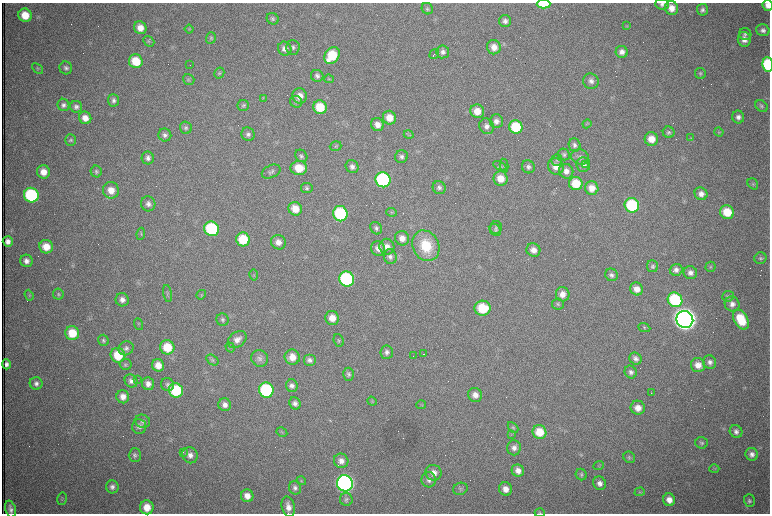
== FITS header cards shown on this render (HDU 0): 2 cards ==
NAXIS1  =                 1536 /fastest changing axis
NAXIS2  =                 1023 /next to fastest changing axis

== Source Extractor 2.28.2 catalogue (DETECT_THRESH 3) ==
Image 1536 x 1023 px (HDU 0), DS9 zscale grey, zoomed out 1/2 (1 PNG px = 2 x 2 image px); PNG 772 x 516 px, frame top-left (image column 1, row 1022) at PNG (2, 3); each listed source drawn as its Kron ellipse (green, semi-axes under 4 px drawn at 4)
Background 1010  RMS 16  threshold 46.6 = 3 sigma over >= 5 px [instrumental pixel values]
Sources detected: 285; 68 cannot appear on this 1/2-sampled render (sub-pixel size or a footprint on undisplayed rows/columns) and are neither listed nor drawn; the other 217 listed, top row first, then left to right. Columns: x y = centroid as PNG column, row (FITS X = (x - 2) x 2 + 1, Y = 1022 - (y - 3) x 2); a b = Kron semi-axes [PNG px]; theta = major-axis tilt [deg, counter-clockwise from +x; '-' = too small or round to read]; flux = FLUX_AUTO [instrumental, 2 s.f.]
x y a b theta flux
544 4 7 4 0 1.2e+05
662 4 7 5 -2 1.0e+04
768 5 6 5 - 2.3e+04
672 8 7 6 - 3.4e+04
427 9 6 5 - 6.2e+03
703 10 6 5 - 9.5e+03
25 15 7 6 - 6.6e+04
273 19 6 5 - 7.2e+03
505 21 6 6 - 1.2e+04
627 26 4 2 - 2.6e+03
140 28 6 6 - 3.1e+04
189 29 4 2 - 3.0e+03
763 30 7 6 - 1.2e+04
745 34 6 6 - 9.3e+03
211 38 6 5 - 6.1e+03
744 39 7 6 - 2.2e+04
149 41 6 4 -40 5.0e+03
293 47 7 7 - 1.1e+04
494 47 7 7 - 3.0e+04
285 49 7 6 - 1.9e+04
443 52 6 6 - 1.3e+04
622 52 6 6 - 1.7e+04
434 54 5 1 - 5.8e+03
332 55 9 7 53 1.3e+05
136 61 7 6 - 8.9e+04
190 65 2 1 - 9.9e+04
768 65 7 5 -85 2.1e+05
38 68 6 3 -42 4.3e+03
66 68 6 6 - 1.0e+04
219 73 6 5 - 5.5e+03
700 73 5 5 - 5.2e+03
317 76 6 6 - 1.0e+04
329 79 5 3 - 3.4e+03
189 80 6 5 - 5.4e+03
591 81 8 7 - 1.5e+04
300 96 7 7 - 3.4e+04
263 98 4 2 - 2.4e+03
114 100 6 5 - 1.0e+04
296 102 6 5 - 7.0e+03
63 105 6 6 - 1.2e+04
243 105 6 5 - 6.3e+03
761 106 7 5 -43 7.2e+03
76 107 6 5 - 1.1e+04
320 107 7 6 - 9.3e+04
477 111 7 6 - 4.3e+04
738 117 6 6 - 1.2e+04
85 118 6 6 - 2.9e+04
389 118 7 6 - 4.3e+04
496 121 7 6 - 1.7e+04
587 124 5 3 - 3.0e+03
377 125 7 6 - 2.3e+04
487 126 8 7 - 1.7e+04
516 127 7 6 - 1.3e+05
186 128 6 6 - 8.0e+03
669 132 6 5 - 7.3e+03
719 132 5 3 - 3.1e+03
248 134 7 6 - 1.0e+04
409 134 5 4 - 3.8e+03
165 135 6 6 - 1.1e+04
690 138 3 2 - 1.8e+03
651 139 7 6 - 4.4e+04
71 140 5 5 - 6.1e+03
575 145 7 6 - 1.0e+04
336 146 6 5 - 5.1e+03
564 155 6 5 - 6.6e+03
301 156 7 5 -49 7.9e+03
401 157 6 6 - 1.1e+04
580 157 9 7 -21 1.3e+04
148 158 6 6 - 1.2e+04
557 160 6 5 - 6.8e+03
504 165 7 3 -78 4.6e+03
583 165 7 7 - 1.6e+04
585 165 2 2 - 2.8e+03
500 166 7 3 -27 6.5e+03
556 166 8 7 - 3.4e+04
352 167 7 6 - 1.4e+04
528 167 7 6 - 1.0e+04
299 168 8 7 - 7.2e+04
566 171 7 7 - 2.0e+04
43 172 7 6 - 3.7e+04
96 172 6 5 - 6.9e+03
271 172 10 6 26 1.0e+04
501 179 7 7 - 4.4e+04
383 180 8 7 - 4.9e+05
576 184 7 6 - 8.4e+04
753 184 6 5 - 5.9e+03
307 188 6 5 - 6.8e+03
439 188 7 6 - 1.0e+04
592 188 7 6 - 3.5e+04
111 190 8 8 - 3.9e+04
701 194 7 6 - 2.0e+04
31 195 7 7 - 3.7e+05
148 204 7 7 - 1.4e+04
632 205 7 7 - 2.6e+05
295 209 7 6 - 4.7e+04
392 212 5 3 - 3.2e+03
727 212 7 6 - 8.4e+04
340 214 8 7 - 2.8e+05
496 227 6 6 - 7.0e+03
376 228 7 5 -50 8.8e+03
212 229 7 7 - 2.9e+05
495 230 6 5 - 6.8e+03
141 234 6 3 81 4.0e+03
402 238 7 7 - 2.6e+04
243 239 7 6 - 1.1e+05
8 241 5 5 - 1.7e+04
278 242 7 7 - 2.5e+04
426 246 16 13 -64 1.2e+05
46 247 7 6 - 5.1e+04
387 247 8 7 - 2.4e+04
378 248 7 7 - 2.0e+04
533 250 7 6 - 2.4e+04
390 257 7 6 - 1.2e+04
760 258 6 5 - 6.8e+03
26 261 6 6 - 1.7e+04
653 266 6 5 - 7.3e+03
710 267 5 5 - 4.8e+03
676 270 6 6 - 1.3e+04
690 273 7 6 - 1.7e+04
254 275 5 2 - 2.5e+03
611 275 6 6 - 1.0e+04
347 279 8 7 - 4.4e+05
637 289 7 6 - 2.9e+04
167 293 8 4 -80 6.0e+03
58 294 5 5 - 5.9e+03
563 294 7 6 - 2.7e+04
29 295 6 3 -70 4.3e+03
201 295 5 4 - 4.0e+03
728 296 6 5 - 6.5e+03
122 300 7 6 - 1.8e+04
675 300 7 7 - 2.8e+05
558 304 6 5 - 5.9e+03
732 304 7 7 - 1.9e+04
483 308 8 7 - 1.2e+05
332 318 7 6 - 3.9e+04
685 319 9 8 - 4.7e+06
741 319 11 7 -61 1.1e+05
222 320 6 6 - 8.1e+03
138 324 6 3 -73 3.7e+03
644 328 6 4 -23 4.5e+03
72 333 7 7 - 8.3e+04
103 340 6 5 - 6.1e+03
237 340 10 7 37 2.3e+04
339 340 6 5 - 5.4e+03
167 347 7 7 - 9.4e+04
230 347 5 3 - 3.8e+03
126 348 8 6 33 1.1e+04
387 352 7 6 - 1.2e+04
423 354 2 1 - 1.8e+03
118 355 7 7 - 9.6e+04
413 356 2 1 - 2.7e+03
292 357 8 7 - 4.0e+04
260 358 8 8 - 1.4e+04
635 359 6 5 - 1.2e+04
212 360 7 4 -35 7.0e+03
310 360 6 6 - 1.2e+04
710 362 7 6 - 1.3e+04
6 364 5 4 - 1.2e+04
125 364 6 5 - 5.9e+03
158 365 6 6 - 3.7e+04
698 365 7 7 - 3.1e+04
631 372 6 6 - 1.1e+04
348 374 6 5 - 7.7e+03
138 379 2 1 - 2.7e+03
131 381 7 6 - 1.3e+04
36 383 6 6 - 1.2e+04
148 384 6 6 - 1.9e+04
167 385 7 6 - 8.6e+03
292 386 6 6 - 1.3e+04
176 390 7 7 - 2.0e+05
266 390 7 7 - 3.6e+05
651 393 2 1 - 5.5e+03
475 395 7 7 - 2.4e+04
123 397 7 6 - 2.5e+04
372 401 5 3 - 3.0e+03
295 403 6 5 - 1.2e+04
225 405 6 6 - 1.9e+04
421 405 5 2 - 2.5e+03
638 408 7 7 - 3.2e+04
143 421 7 6 - 1.0e+04
139 426 7 7 - 1.4e+04
513 427 6 4 -46 5.1e+03
736 431 7 6 - 1.4e+04
282 432 5 2 - 3.2e+03
539 432 7 6 - 6.9e+04
511 434 4 2 - 2.0e+03
701 443 6 5 - 6.4e+03
514 448 7 6 - 1.5e+04
183 452 3 2 - 1.7e+03
752 454 6 6 - 1.5e+04
135 455 7 6 - 8.7e+03
190 455 8 7 - 2.1e+04
629 457 6 5 - 6.5e+03
341 461 7 7 - 2.2e+04
599 465 5 3 - 3.0e+03
714 469 5 4 - 3.5e+03
518 470 6 6 - 2.3e+04
433 473 8 7 - 2.7e+04
581 474 6 5 - 6.2e+03
429 480 7 7 - 1.5e+04
301 481 5 4 - 3.9e+03
345 483 8 8 - 1.5e+06
600 483 7 6 - 1.7e+04
112 487 6 6 - 1.3e+04
295 488 7 6 - 1.2e+04
460 489 7 6 - 9.4e+03
505 489 7 6 - 2.9e+04
640 492 5 3 - 3.8e+03
247 496 6 6 - 2.9e+04
62 499 6 4 79 5.0e+03
346 499 6 6 - 8.6e+03
669 500 6 6 - 2.7e+04
749 501 6 5 - 7.6e+03
147 507 7 6 - 4.9e+04
288 507 10 6 -76 2.8e+04
10 509 9 5 -76 1.6e+04
540 513 5 4 - 4.3e+03
At the frame edge (FLAGS 8, measured only in part): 5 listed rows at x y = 544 4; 662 4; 768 5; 768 65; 540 513
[68 sub-pixel or undisplayed-footprint detections neither listed nor drawn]